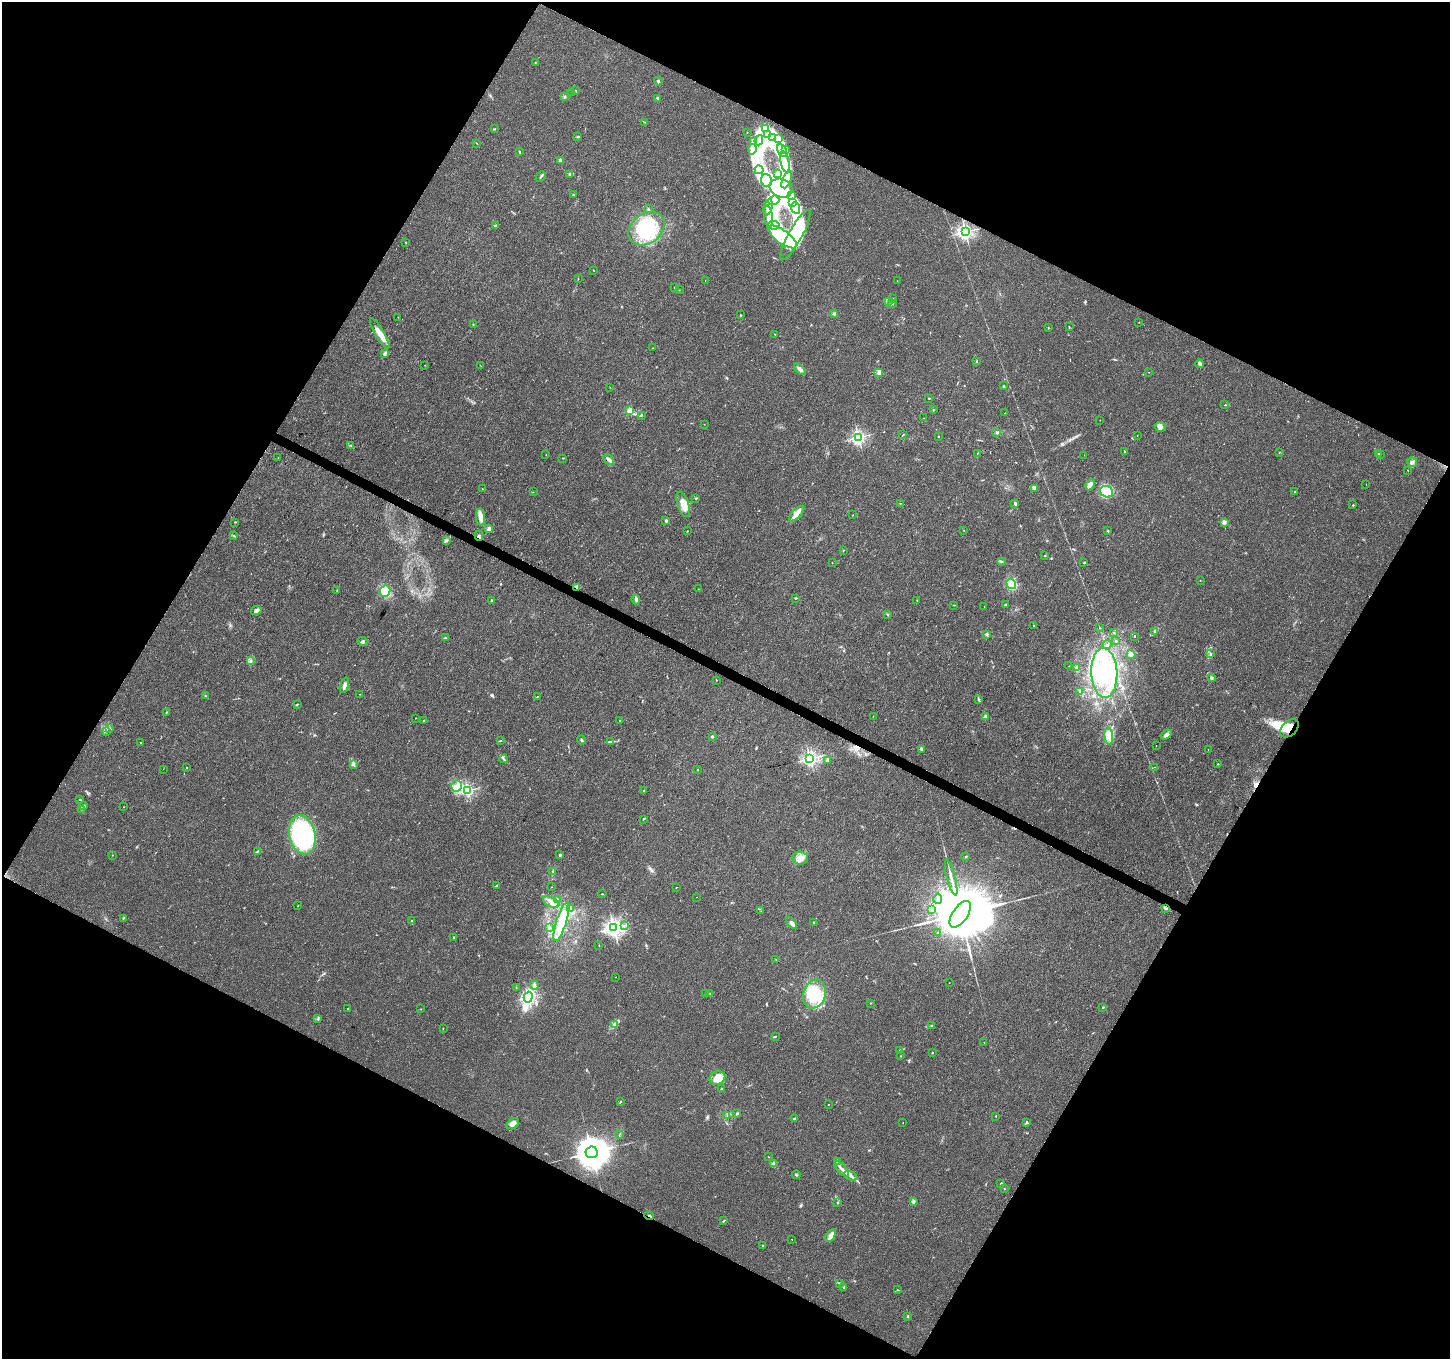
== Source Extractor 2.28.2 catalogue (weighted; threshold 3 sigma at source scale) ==
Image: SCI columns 1-5791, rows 198-5624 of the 5799 x 5887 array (HDU 1 of 3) = the unmasked area's bounding box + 8 px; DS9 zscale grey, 4 x 4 block average (1 PNG px = mean of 4 x 4 image px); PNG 1452 x 1361 px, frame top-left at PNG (2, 2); each listed source drawn as its Kron ellipse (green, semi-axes under 4 px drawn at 4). Shown black and unused: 47% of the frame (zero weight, under 3 of 4 exposures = <1% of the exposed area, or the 3 px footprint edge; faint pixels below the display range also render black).
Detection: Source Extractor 2.28.2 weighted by HDU 2 'WHT'. Background 0.0214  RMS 0.0028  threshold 0.0128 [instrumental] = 3 sigma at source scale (4.5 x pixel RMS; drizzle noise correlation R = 1.50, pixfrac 1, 0.0396/0.0396 arcsec/px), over >= 5 px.
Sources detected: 352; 15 inside a brighter object's white glare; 3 cosmic-ray / hot-pixel residue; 2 long thin detections or spike segments (spike, bleed or trail) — neither listed nor drawn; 4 coinciding with a brighter row at this scale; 33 inside a brighter listed object's ellipse — not listed separately; the other 295 listed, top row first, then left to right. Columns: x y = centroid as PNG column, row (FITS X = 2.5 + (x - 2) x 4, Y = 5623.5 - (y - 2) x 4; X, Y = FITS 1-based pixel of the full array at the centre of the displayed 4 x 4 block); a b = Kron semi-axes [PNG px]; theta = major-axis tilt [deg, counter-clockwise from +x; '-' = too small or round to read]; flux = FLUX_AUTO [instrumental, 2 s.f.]
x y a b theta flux
535 62 2 2 - 0.68
658 81 4 3 - 2.1
575 90 2 2 - 0.77
572 92 2 2 - 3
565 97 3 2 - 2
658 98 2 2 - 3
644 122 2 2 - 0.67
495 129 2 2 - 1.1
766 129 2 2 - 1.2
747 132 2 2 - 1.1
767 134 2 2 - 1.1
578 136 3 2 - 1.4
772 138 4 3 - 3.9
779 138 4 2 - 2.8
759 140 5 3 - 6.6
753 142 3 2 - 2.9
477 143 2 2 - 0.83
752 149 5 3 - 5.3
785 149 4 2 - 2.9
519 151 3 2 - 1.4
782 151 7 2 -64 4.4
560 160 2 2 - 14
785 162 10 3 -79 9.3
759 170 4 2 - 1.9
570 174 3 3 - 2.6
777 174 3 2 - 1.9
541 176 6 2 47 2.4
787 180 9 4 66 14
767 181 6 5 - 9.7
781 188 11 9 -20 40
573 195 3 2 - 1.2
791 196 2 2 - 1.3
774 200 5 4 - 8.5
792 202 3 2 - 2
768 207 8 4 75 9.4
796 208 6 2 -67 4.3
648 209 3 2 - 1.2
768 217 11 2 -83 6.9
496 225 4 2 - 3.4
774 225 6 3 -7 6
647 229 19 15 36 81
965 232 2 2 - 480
795 235 28 6 61 53
782 237 17 6 -36 44
406 242 2 2 - 0.37
594 270 2 2 - 0.45
578 279 2 2 - 0.53
705 280 2 2 - 0.37
897 281 2 2 - 0.31
675 287 2 2 - 0.56
679 290 2 2 - 0.48
893 299 2 2 - 0.93
889 301 2 2 - 0.65
893 303 3 2 - 1.3
834 314 3 3 - 2.2
741 315 2 2 - 0.71
398 317 2 2 - 0.46
1139 322 2 2 - 0.52
473 325 2 2 - 0.65
1069 327 2 2 - 1.2
1048 328 2 2 - 1
380 333 17 4 -59 18
775 334 2 2 - 0.65
653 348 2 2 - 0.5
384 353 3 3 - 2.3
976 361 3 2 - 1
1200 364 4 3 - 4.9
425 365 2 2 - 0.36
481 366 2 2 - 0.35
800 369 7 3 -41 7.2
879 372 3 2 - 14
1149 372 2 2 - 0.5
1003 386 2 2 - 1.2
610 387 2 2 - 0.4
929 398 2 2 - 1.2
1225 405 2 2 - 0.73
933 410 2 2 - 1.3
630 411 2 2 - 69
1005 413 2 2 - 0.45
641 415 3 2 - 2.2
923 418 2 2 - 0.39
1100 420 2 2 - 0.39
704 424 2 2 - 0.4
1160 427 5 4 - 6.3
997 433 3 2 - 1.8
903 434 2 2 - 0.68
1137 436 2 2 - 0.51
858 437 2 2 - 400
938 437 2 2 - 0.75
351 446 3 2 - 1.1
1124 451 3 2 - 1.6
977 453 2 2 - 0.65
1279 453 2 2 - 0.52
1378 454 2 2 - 1.9
1380 454 2 2 - 0.7
546 455 2 2 - 0.59
1084 455 2 2 - 0.33
278 458 2 2 - 0.42
563 458 2 2 - 0.83
609 460 6 2 -46 6.7
1412 462 5 5 - 5.1
1408 470 2 2 - 0.42
1366 484 2 2 - 0.56
1090 485 6 3 64 9.7
1034 488 4 3 - 8.6
482 489 2 2 - 0.53
533 492 2 2 - 0.48
1107 492 6 5 - 110
1294 492 3 2 - 1.1
696 498 3 2 - 1.2
900 503 2 2 - 0.51
1015 503 4 3 - 3.3
683 504 13 5 -71 22
1353 505 2 2 - 2.8
797 514 10 3 45 16
853 515 2 2 - 0.62
480 517 8 4 -85 8.6
666 521 2 2 - 4.1
235 522 3 2 - 0.81
1224 522 2 2 - 6.4
489 529 2 2 - 26
964 530 2 2 - 0.35
687 531 2 2 - 0.66
1108 531 2 2 - 1.5
234 536 2 2 - 0.76
479 536 5 2 - 2.4
447 540 3 2 - 2
843 551 2 2 - 0.81
1045 555 2 2 - 1.2
1001 561 3 2 - 1.6
832 563 2 2 - 0.55
1084 563 2 2 - 1.4
1200 580 2 2 - 0.54
1011 584 5 4 - 47
577 587 4 3 - 3.7
698 589 2 2 - 0.5
337 590 2 2 - 1.2
385 591 6 5 - 23
796 598 3 2 - 1.1
636 599 5 3 - 3.4
492 600 3 2 - 1.3
917 600 2 2 - 0.49
954 605 2 2 - 0.83
1005 605 2 2 - 1.9
984 607 2 2 - 0.41
256 610 5 3 - 6.5
887 614 3 2 - 1.2
1034 626 2 2 - 0.6
1100 628 2 2 - 0.52
1155 631 3 2 - 1.4
1113 632 2 2 - 0.47
987 634 2 2 - 7
1134 636 2 2 - 3.3
445 638 3 2 - 1.7
363 641 5 4 - 3.7
1116 641 3 2 - 1
1107 645 5 2 - 2
1211 654 2 2 - 0.65
1131 655 5 2 - 2.7
250 661 3 2 - 0.76
1069 666 2 2 - 0.42
1076 668 4 3 - 3.1
1104 673 25 13 -88 93
1211 678 3 2 - 3.8
716 680 2 2 - 0.63
344 685 8 2 73 7
1080 692 2 2 - 0.5
359 694 2 2 - 0.4
205 696 3 2 - 1.4
537 696 2 2 - 0.76
978 699 2 2 - 0.92
297 705 3 2 - 1.2
166 712 2 2 - 1.1
873 716 2 2 - 0.43
985 717 2 2 - 26
415 718 2 2 - 0.52
423 720 2 2 - 1.1
620 720 2 2 - 0.61
110 728 2 2 - 0.81
1289 728 11 7 44 21
107 732 2 2 - 0.56
1166 735 6 3 35 6.8
1109 736 8 4 -82 11
712 737 2 2 - 7.3
582 740 4 2 - 2.7
501 741 2 2 - 0.78
611 741 3 2 - 1.9
141 743 2 2 - 0.85
1156 745 2 2 - 0.8
921 750 3 2 - 1.9
1208 750 2 2 - 0.4
504 759 4 2 - 2
810 759 2 2 - 450
828 760 2 2 - 27
353 764 3 3 - 2.9
1218 764 2 2 - 0.98
187 767 2 2 - 2.9
1154 767 2 2 - 0.44
163 769 2 2 - 0.26
697 769 2 2 - 0.52
457 786 6 5 - 10
468 790 2 2 - 250
644 791 3 2 - 1.3
79 799 2 2 - 0.69
83 806 2 2 - 0.84
123 807 2 2 - 0.59
82 809 2 2 - 1
643 819 2 2 - 0.89
302 835 20 13 -78 290
257 851 3 2 - 2.2
112 855 2 2 - 0.51
560 855 2 2 - 4.1
966 856 2 2 - 0.8
800 858 8 6 -12 12
553 871 2 2 - 0.88
951 878 18 2 -76 7.8
497 885 3 2 - 1.3
551 887 2 2 - 0.55
677 887 2 2 - 0.55
603 894 2 2 - 0.62
697 897 2 2 - 2.7
938 899 5 2 - 2.4
558 900 2 2 - 1.5
551 902 9 5 -26 13
298 905 2 2 - 0.6
1166 908 3 2 - 1.5
571 909 3 2 - 2.1
932 910 3 2 - 2.3
761 911 2 2 - 0.35
960 914 15 7 56 36000
123 918 3 2 - 0.98
412 920 2 2 - 0.76
562 921 21 5 72 35
814 922 3 2 - 1.8
791 923 7 2 -48 9.7
624 925 3 2 - 1.4
550 927 3 2 - 1.8
614 928 2 2 - 790
937 933 2 2 - 0.81
454 937 2 2 - 2.8
599 945 2 2 - 0.5
776 959 2 2 - 0.43
616 977 2 2 - 0.25
949 982 2 2 - 0.66
534 985 4 3 - 3.8
516 987 2 2 - 0.51
706 993 2 2 - 1.3
710 994 3 2 - 1.5
814 994 15 11 69 57
528 997 5 3 - 290
871 1003 2 2 - 0.47
1103 1007 2 2 - 1.5
347 1008 2 2 - 0.6
420 1009 2 2 - 0.51
318 1019 4 2 - 1.3
615 1024 2 2 - 0.86
932 1025 3 2 - 1
443 1028 2 2 - 0.82
775 1036 2 2 - 1
984 1042 2 2 - 0.65
899 1050 2 2 - 0.48
932 1053 2 2 - 1.1
900 1056 2 2 - 0.58
717 1078 8 6 24 26
722 1089 3 2 - 1.1
620 1102 2 2 - 1.3
828 1104 2 2 - 0.68
737 1113 3 2 - 2.4
727 1115 3 2 - 1.1
996 1116 2 2 - 1.7
794 1118 2 2 - 2.9
1027 1122 3 2 - 1.5
513 1123 7 4 33 10
903 1123 2 2 - 0.39
619 1135 2 2 - 0.51
592 1152 6 5 - 5500
768 1157 2 2 - 0.39
837 1162 3 2 - 1.9
773 1164 2 2 - 35
841 1169 10 2 -46 8
796 1175 4 2 - 2.2
851 1176 7 2 -27 5.1
1001 1183 2 2 - 1.3
1004 1189 2 2 - 1.3
913 1201 3 2 - 4.4
837 1202 2 2 - 0.56
649 1216 5 2 - 2.1
724 1221 2 2 - 0.91
831 1235 7 4 61 8.1
792 1239 2 2 - 0.68
763 1246 2 2 - 1.7
839 1283 4 2 - 1.4
844 1287 2 2 - 2.7
897 1290 2 2 - 0.69
908 1316 2 2 - 6
Overlapping masked pixels (flux is a lower limit): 4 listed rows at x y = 479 536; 577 587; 1289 728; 649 1216
Diffuse or blended objects may show on this block-average render without a row.